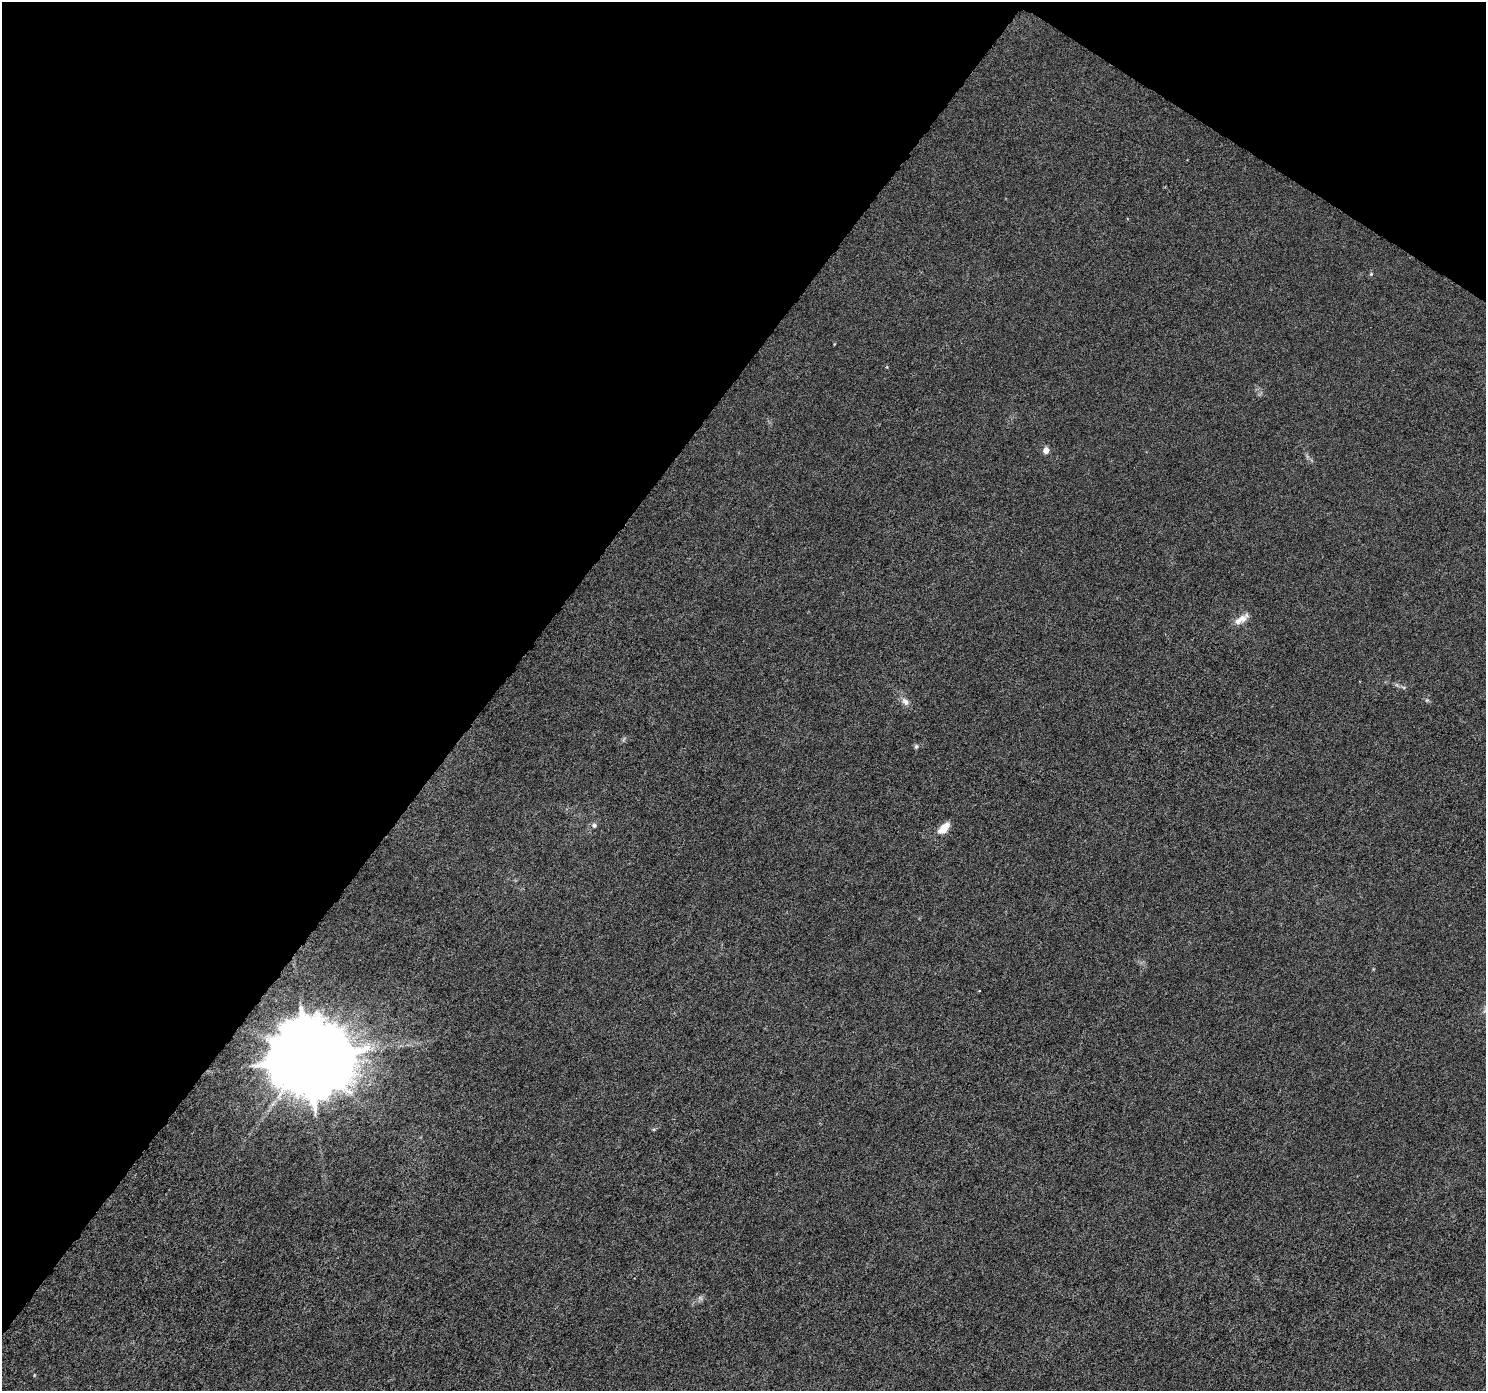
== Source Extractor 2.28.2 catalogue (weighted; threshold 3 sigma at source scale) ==
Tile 2 of 4 x 4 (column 2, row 1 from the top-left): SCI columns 1486-2969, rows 4357-5745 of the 5947 x 5998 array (HDU 1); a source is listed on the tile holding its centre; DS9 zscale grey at full resolution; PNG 1488 x 1393 px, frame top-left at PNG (2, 2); no overlay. Shown black and unused: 37% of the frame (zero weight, under 5 of 9 exposures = <1% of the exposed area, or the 3 px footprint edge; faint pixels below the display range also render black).
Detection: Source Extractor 2.28.2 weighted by HDU 2 'WHT'; one run over the whole footprint, this tile lists its part. Background 8.71e-04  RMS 0.0014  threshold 0.0059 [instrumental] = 3 sigma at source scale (4.09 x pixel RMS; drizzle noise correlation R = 1.36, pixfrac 0.8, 0.0396/0.0396 arcsec/px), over >= 5 px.
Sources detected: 9; all 9 listed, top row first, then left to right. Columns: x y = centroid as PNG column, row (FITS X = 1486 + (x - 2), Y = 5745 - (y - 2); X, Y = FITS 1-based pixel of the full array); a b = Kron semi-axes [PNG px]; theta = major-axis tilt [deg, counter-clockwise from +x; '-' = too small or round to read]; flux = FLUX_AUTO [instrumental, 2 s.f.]
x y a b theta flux
1371 274 5 5 - 0.17
1046 450 5 5 - 1.3
1242 618 18 9 35 1.2
905 702 12 8 -46 0.77
916 746 7 6 - 0.27
594 825 6 6 - 0.37
943 828 15 7 46 1.8
308 1058 22 20 -5 2300
700 1298 7 5 -46 0.3
Overlapping masked pixels (flux is a lower limit): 1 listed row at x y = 308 1058